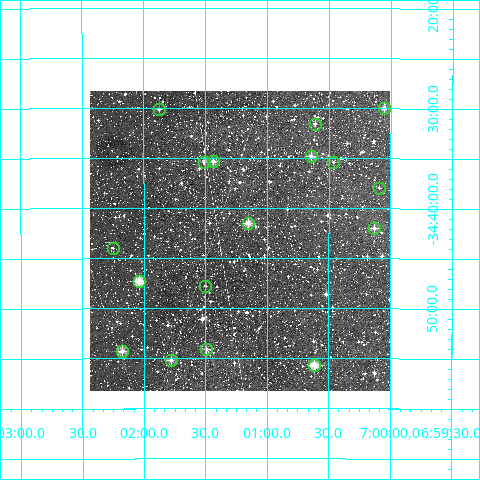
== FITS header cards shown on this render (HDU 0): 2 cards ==
NAXIS1  =                  300
NAXIS2  =                  300

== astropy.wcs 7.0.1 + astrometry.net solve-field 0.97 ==
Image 300 x 300 px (HDU 0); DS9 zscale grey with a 90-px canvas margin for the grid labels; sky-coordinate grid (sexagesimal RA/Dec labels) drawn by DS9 from the SOLVED WCS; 17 Tycho-2 reference stars matched to detected sources circled (green)
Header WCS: RA---TAN/DEC--TAN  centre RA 07:01:13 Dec -34:43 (105.30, -34.72 deg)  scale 6 arcsec/px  FOV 30.0' x 30.0'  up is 0 deg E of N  parity normal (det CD < 0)
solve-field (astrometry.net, Tycho-2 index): VERIFIED the header's WCS against the Tycho-2 star catalogue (verified at 2 index scales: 10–17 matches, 0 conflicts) and refined it, rather than solving blind
Solved WCS: RA---TAN-SIP/DEC--TAN-SIP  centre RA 07:01:13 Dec -34:43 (105.31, -34.72 deg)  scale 6 arcsec/px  FOV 30.0' x 30.0'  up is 0 deg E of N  parity normal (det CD < 0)
The solver's refit moves the header's centre by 1.4 arcsec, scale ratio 1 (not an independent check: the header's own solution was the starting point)
Tycho-2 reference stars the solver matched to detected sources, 17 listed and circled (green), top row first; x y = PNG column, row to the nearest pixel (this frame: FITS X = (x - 90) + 1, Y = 300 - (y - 91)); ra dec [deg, ICRS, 3 dp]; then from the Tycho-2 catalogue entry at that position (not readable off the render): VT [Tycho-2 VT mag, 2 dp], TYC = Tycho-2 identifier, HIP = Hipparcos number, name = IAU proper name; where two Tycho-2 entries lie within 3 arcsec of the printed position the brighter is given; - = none
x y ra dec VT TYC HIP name
384 108 105.013 -34.499 10.70 7097-1125-1 - -
159 109 105.469 -34.501 12.28 7097-2071-1 - -
315 124 105.153 -34.525 11.48 7097-821-1 - -
311 156 105.161 -34.579 10.90 7097-1990-1 - -
213 161 105.359 -34.588 10.47 7097-2362-1 - -
204 162 105.378 -34.589 11.58 7097-1539-1 - -
333 162 105.115 -34.589 12.73 7097-1287-1 - -
379 188 105.024 -34.632 12.30 7097-2185-1 - -
248 223 105.288 -34.691 10.17 7097-2104-1 - -
374 228 105.032 -34.699 10.69 7097-2076-1 - -
113 248 105.563 -34.732 11.80 7097-2252-1 - -
139 281 105.510 -34.788 9.29 7097-2300-1 - -
205 286 105.375 -34.796 11.42 7097-2465-1 - -
206 349 105.373 -34.901 10.61 7097-14-1 - -
122 351 105.545 -34.904 9.95 7097-560-1 - -
171 360 105.445 -34.920 11.02 7097-76-1 - -
314 365 105.154 -34.928 9.13 7097-730-1 33747 -